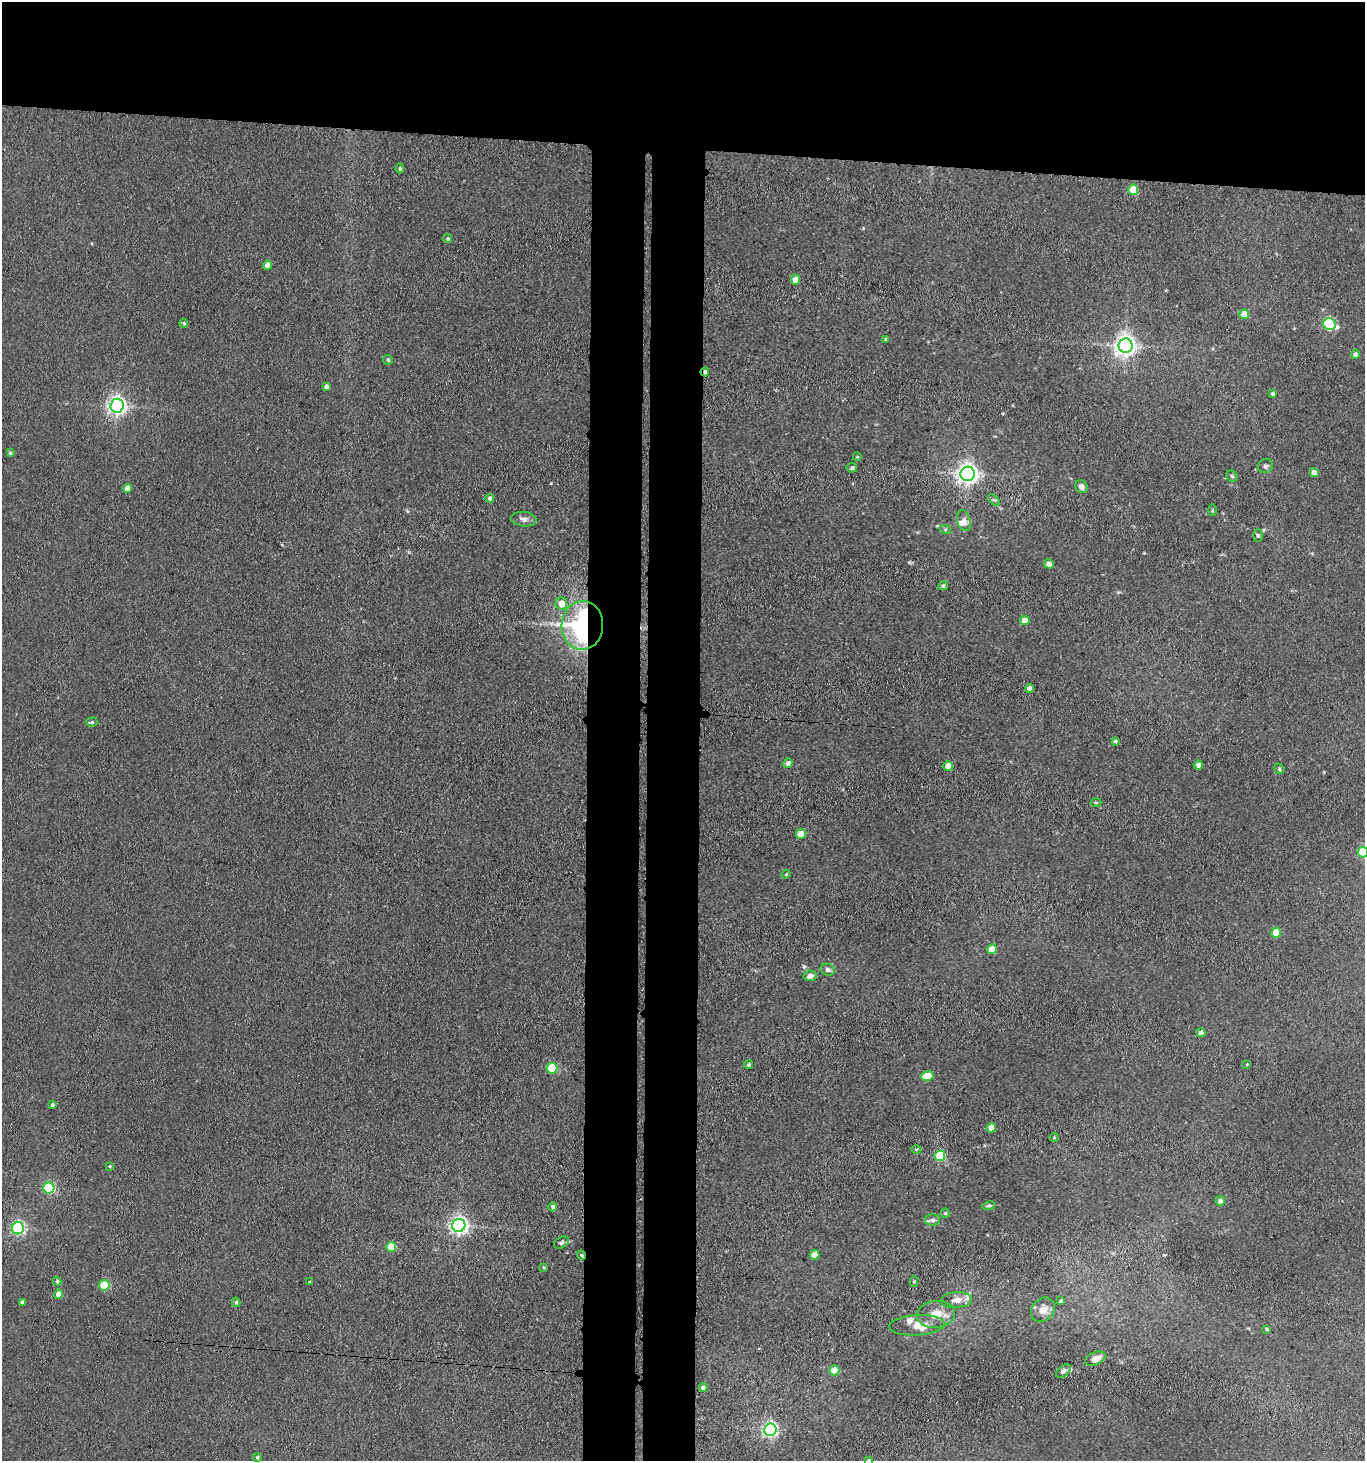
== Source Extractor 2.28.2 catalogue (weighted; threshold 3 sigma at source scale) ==
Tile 2 of 3 x 3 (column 2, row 1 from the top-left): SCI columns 1583-2945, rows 2925-4383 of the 4470 x 4389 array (HDU 1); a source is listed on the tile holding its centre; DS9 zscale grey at full resolution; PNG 1367 x 1463 px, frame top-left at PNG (2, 2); each listed source drawn as its Kron ellipse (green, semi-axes under 4 px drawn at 4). Shown black and unused: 17% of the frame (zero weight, under 3 of 4 exposures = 5% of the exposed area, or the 3 px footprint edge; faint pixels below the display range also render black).
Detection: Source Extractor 2.28.2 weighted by HDU 2 'WHT'; one run over the whole footprint, this tile lists its part. Background 0.0681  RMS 0.0066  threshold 0.0295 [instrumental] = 3 sigma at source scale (4.5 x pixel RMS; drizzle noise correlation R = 1.50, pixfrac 1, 0.05/0.05 arcsec/px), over >= 5 px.
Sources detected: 102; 6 inside a brighter listed object's ellipse — not listed separately; the other 96 listed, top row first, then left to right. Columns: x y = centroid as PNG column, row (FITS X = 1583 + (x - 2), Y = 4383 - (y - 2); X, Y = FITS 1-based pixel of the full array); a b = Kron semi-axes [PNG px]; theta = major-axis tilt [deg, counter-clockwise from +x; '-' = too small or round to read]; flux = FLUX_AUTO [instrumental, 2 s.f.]
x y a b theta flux
400 168 5 4 - 1.5
1133 190 5 5 - 24
448 239 5 4 - 1.3
267 265 5 4 - 5.9
795 280 5 4 - 8.6
1244 314 5 4 - 11
184 323 4 3 - 0.97
1329 324 6 5 - 73
886 339 4 3 - 1.3
1125 346 7 7 - 470
1355 354 5 4 - 2.3
388 360 5 4 - 1.2
705 372 4 3 - 1.4
326 386 4 4 - 2.3
1273 394 3 3 - 1.5
117 406 7 6 - 290
10 453 4 4 - 1
857 457 4 3 - 0.5
1265 466 7 7 - 2.2
852 468 5 4 - 1.1
1314 473 4 4 - 5.1
968 474 7 7 - 400
1232 476 6 5 - 1
1081 487 7 6 - 3.1
127 488 4 4 - 5
490 498 4 4 - 2.2
994 500 7 4 -43 1.1
1212 510 6 3 88 0.67
524 519 12 7 -6 2.7
964 521 11 6 -75 3.7
945 529 6 4 -18 0.87
1258 535 6 5 - 1.3
1049 564 5 4 - 2.9
943 586 5 4 - 1.2
561 604 6 6 - 9.2
1025 621 5 4 - 8
582 625 24 21 88 140
1030 689 4 4 - 4.2
92 722 5 4 - 1.2
1115 741 4 4 - 1.1
788 763 5 4 - 2.3
1198 765 4 4 - 3.3
948 766 4 4 - 6.4
1279 769 5 4 - 1
1096 803 5 3 - 0.84
801 834 5 5 - 11
1363 852 5 5 - 52
786 874 4 4 - 0.74
1276 933 5 5 - 16
992 949 5 5 - 10
828 970 7 6 - 2.1
810 976 6 5 - 3.4
1201 1033 4 4 - 3.7
1247 1064 4 4 - 0.7
749 1065 4 4 - 1
552 1068 5 5 - 33
927 1076 6 5 - 16
52 1105 4 3 - 1
991 1128 5 4 - 7.9
1054 1137 4 4 - 0.7
916 1149 5 3 - 0.76
940 1156 5 5 - 48
110 1166 4 3 - 0.55
49 1188 5 5 - 70
1220 1201 5 4 - 2.4
989 1206 6 4 13 1
553 1207 4 4 - 1.8
945 1213 4 4 - 0.76
932 1220 7 6 - 1.7
459 1225 6 6 - 280
18 1228 6 6 - 110
561 1243 8 5 31 1.3
391 1247 5 5 - 21
581 1255 5 3 - 0.8
814 1255 5 4 - 8.1
544 1267 4 3 - 0.81
57 1281 4 3 - 1.1
310 1282 3 2 - 2
914 1282 5 4 - 0.97
104 1285 5 5 - 33
58 1294 5 4 - 5.5
956 1300 16 8 5 5.5
1061 1301 4 3 - 1.1
22 1302 4 3 - 1.7
236 1302 5 4 - 1.2
1043 1310 13 11 48 6.3
936 1314 19 13 7 11
917 1325 28 10 3 9.6
1267 1329 4 3 - 0.78
1095 1359 11 6 22 5.8
834 1370 5 5 - 12
1063 1371 8 5 40 2.1
703 1387 4 4 - 3.1
770 1430 6 6 - 160
257 1457 4 4 - 0.96
869 1460 3 3 - 0.87
Overlapping masked pixels (flux is a lower limit): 3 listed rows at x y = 705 372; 582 625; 581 1255
Isophote crosses this tile's border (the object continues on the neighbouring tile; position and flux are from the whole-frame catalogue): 2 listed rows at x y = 1363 852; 869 1460